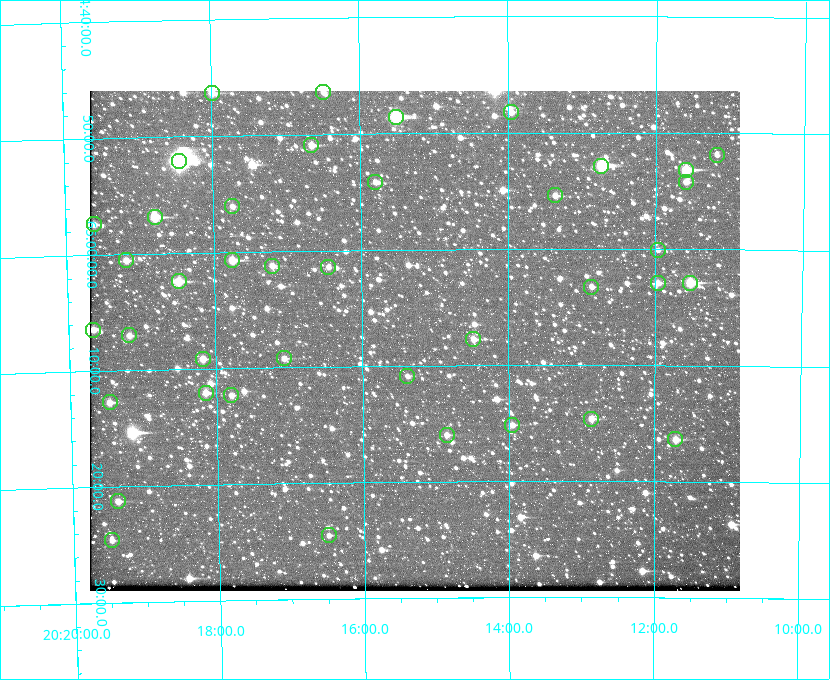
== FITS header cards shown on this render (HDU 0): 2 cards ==
NAXIS1  =                  650 / Width of table row in bytes
NAXIS2  =                  500 / Number of rows in table

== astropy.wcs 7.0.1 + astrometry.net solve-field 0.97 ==
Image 650 x 500 px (HDU 0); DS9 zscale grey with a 90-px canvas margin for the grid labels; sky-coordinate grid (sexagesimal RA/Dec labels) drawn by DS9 from the SOLVED WCS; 40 Tycho-2 reference stars matched to detected sources circled (green)
Header WCS: none
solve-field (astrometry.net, Tycho-2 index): SOLVED blind (the file carries no WCS)
Solved WCS: RA---TAN-SIP/DEC--TAN-SIP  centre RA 20:15:17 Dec +65:08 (303.82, +65.13 deg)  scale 5.17 arcsec/px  FOV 56.0' x 43.0'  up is -180 deg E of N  parity flipped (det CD > 0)
(file carries no celestial WCS; the grid is the blind solution)
Tycho-2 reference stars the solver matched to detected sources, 40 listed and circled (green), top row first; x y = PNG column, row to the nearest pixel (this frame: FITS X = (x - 90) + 1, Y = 500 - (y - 91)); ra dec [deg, ICRS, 3 dp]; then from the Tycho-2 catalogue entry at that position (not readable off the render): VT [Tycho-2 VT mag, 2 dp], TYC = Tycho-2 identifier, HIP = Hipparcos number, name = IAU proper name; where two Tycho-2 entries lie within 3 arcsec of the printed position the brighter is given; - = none
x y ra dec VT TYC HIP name
323 92 304.122 +64.773 12.06 4240-1113-1 - -
212 93 304.497 +64.771 11.19 4241-1649-1 - -
511 112 303.488 +64.804 11.29 4240-68-1 - -
396 117 303.878 +64.810 8.93 4240-794-1 - -
311 145 304.164 +64.849 10.65 4240-315-1 - -
717 155 302.794 +64.865 12.51 4240-904-1 - -
179 161 304.612 +64.868 7.89 4241-1703-1 100101 -
601 166 303.184 +64.880 9.02 4240-488-1 - -
686 170 302.897 +64.886 9.40 4240-717-1 - -
375 182 303.948 +64.903 11.68 4240-549-1 - -
686 182 302.899 +64.904 11.91 4240-435-1 - -
555 195 303.341 +64.923 11.58 4240-148-1 - -
232 206 304.434 +64.934 11.97 4241-1827-1 - -
155 217 304.698 +64.948 10.27 4241-1684-1 - -
94 224 304.904 +64.956 11.57 4241-1578-1 - -
658 250 302.992 +65.001 11.85 4240-479-1 - -
126 260 304.798 +65.009 11.15 4241-1628-1 - -
232 260 304.437 +65.012 10.41 4241-1775-1 - -
272 266 304.302 +65.021 11.64 4241-1611-1 - -
328 267 304.112 +65.024 12.29 4240-364-1 - -
179 281 304.620 +65.041 10.25 4241-1573-1 - -
658 283 302.992 +65.048 11.44 4240-88-1 - -
690 283 302.882 +65.048 10.25 4240-98-1 - -
591 287 303.217 +65.054 11.98 4240-166-1 - -
93 330 304.916 +65.107 11.17 4241-1518-1 - -
129 335 304.793 +65.117 11.79 4241-1700-1 - -
473 339 303.620 +65.129 11.18 4240-34-1 - -
284 358 304.266 +65.154 11.64 4240-724-1 - -
203 359 304.544 +65.153 12.05 4241-1582-1 - -
407 376 303.846 +65.181 11.99 4240-1077-1 - -
206 393 304.537 +65.201 11.44 4241-1860-1 - -
231 395 304.448 +65.206 12.12 4241-1643-1 - -
110 402 304.866 +65.212 12.00 4241-1293-1 - -
591 419 303.217 +65.244 11.17 4240-236-1 - -
512 425 303.488 +65.252 12.13 4240-1343-1 - -
447 435 303.713 +65.266 11.45 4240-564-1 - -
675 439 302.928 +65.273 10.74 4240-760-1 - -
118 501 304.845 +65.354 11.82 4241-1491-1 - -
329 535 304.121 +65.408 11.90 4240-305-1 - -
112 540 304.869 +65.410 11.95 4241-1394-1 - -